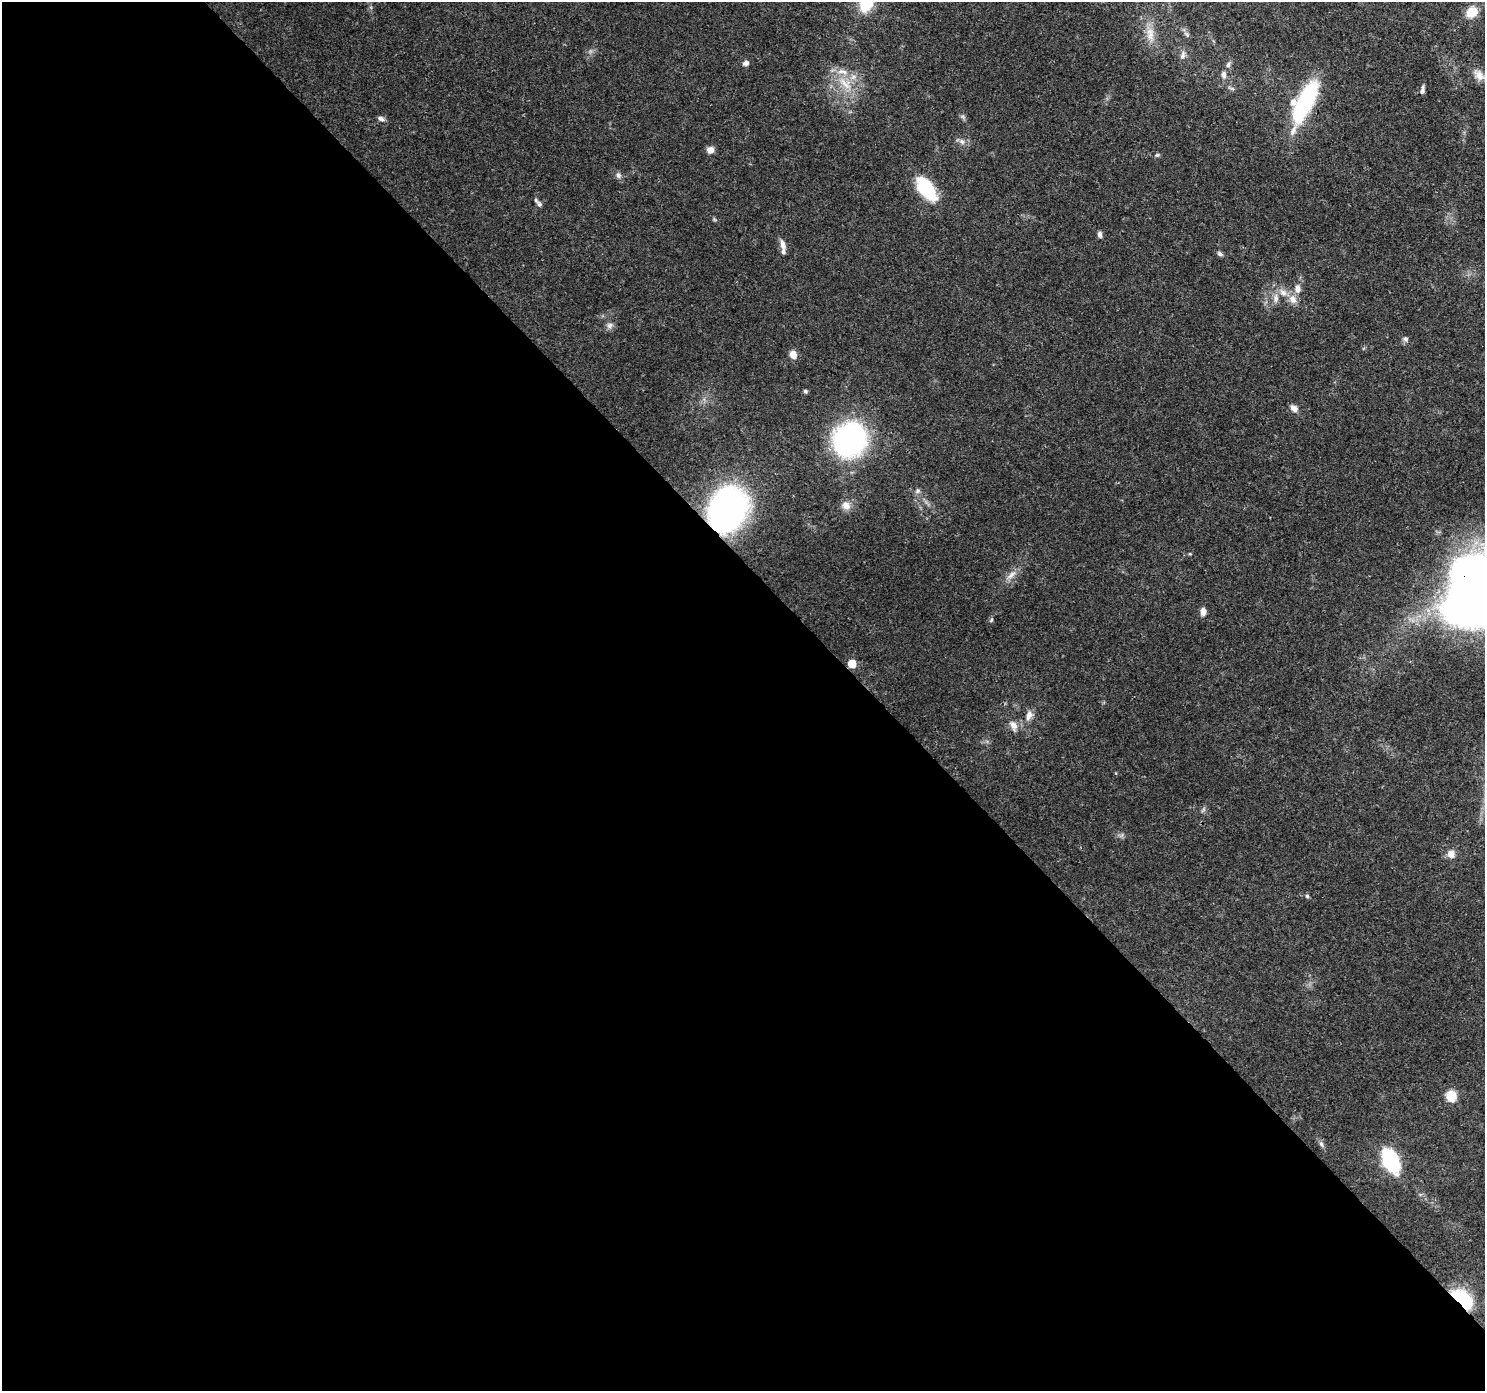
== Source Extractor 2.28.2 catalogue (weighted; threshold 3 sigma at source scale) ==
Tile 9 of 4 x 4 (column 1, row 3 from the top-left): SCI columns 90-1572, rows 1619-3007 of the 6116 x 6076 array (HDU 1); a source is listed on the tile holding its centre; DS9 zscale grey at full resolution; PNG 1487 x 1393 px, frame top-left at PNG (2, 2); no overlay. Shown black and unused: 59% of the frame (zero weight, under 3 of 4 exposures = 7% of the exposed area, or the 3 px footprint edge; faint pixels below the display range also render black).
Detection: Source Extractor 2.28.2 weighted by HDU 2 'WHT'; one run over the whole footprint, this tile lists its part. Background 0.124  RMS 0.0044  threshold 0.0196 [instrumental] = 3 sigma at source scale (4.5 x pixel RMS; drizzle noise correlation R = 1.50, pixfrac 1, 0.0396/0.0396 arcsec/px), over >= 5 px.
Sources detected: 55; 5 inside a brighter listed object's ellipse — not listed separately; the other 50 listed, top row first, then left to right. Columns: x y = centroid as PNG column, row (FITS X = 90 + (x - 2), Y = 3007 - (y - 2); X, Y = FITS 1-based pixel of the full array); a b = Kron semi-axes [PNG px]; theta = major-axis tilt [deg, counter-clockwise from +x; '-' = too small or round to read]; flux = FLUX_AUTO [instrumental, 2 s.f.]
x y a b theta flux
867 2 21 12 65 22
1472 12 15 12 44 7.2
1187 34 9 6 -51 1.1
1150 35 23 10 -83 6
1183 55 12 6 81 1.9
746 63 7 6 - 1.8
1228 65 7 5 74 1.1
1223 74 9 7 -82 1.7
1479 75 17 12 -48 4.7
845 83 27 12 -41 11
1422 90 10 4 81 1.4
1305 102 45 13 65 58
381 119 8 6 -24 1.6
962 142 10 6 -37 1.8
710 150 8 7 - 2.9
1157 155 6 5 - 0.78
618 175 8 7 - 1.5
926 189 28 14 -53 24
539 204 7 6 - 1
714 219 6 4 -46 0.59
1100 234 7 5 -84 1.5
783 245 14 7 -76 2.7
1220 254 8 5 -32 1.1
1297 288 12 8 -86 3.1
1276 298 13 7 88 2.6
1293 299 12 10 -60 3.8
610 325 9 8 - 1.8
1405 339 7 7 - 1.2
793 355 9 7 -63 3.3
805 391 5 4 - 0.89
1294 408 10 7 -46 2.3
850 440 28 25 62 100
918 491 8 5 27 1.1
846 505 12 11 - 3.2
728 510 35 28 70 170
1190 554 5 3 - 0.41
1011 575 17 7 43 3.3
1478 605 56 29 12 310
1203 611 8 6 -89 2.9
991 620 8 4 55 0.67
852 663 5 5 - 11
1029 715 13 7 75 3
1013 725 14 9 -65 3.3
1203 809 9 5 57 0.94
1451 854 9 9 - 3.3
1307 896 5 5 - 0.71
1451 1096 11 10 - 7.5
1321 1144 8 5 -60 1.2
1391 1161 11 7 -66 100
1462 1299 16 9 -41 53
Overlapping masked pixels (flux is a lower limit): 4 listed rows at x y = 728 510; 1478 605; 852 663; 1462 1299
Isophote crosses this tile's border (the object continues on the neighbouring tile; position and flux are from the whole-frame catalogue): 2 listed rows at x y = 867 2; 1478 605